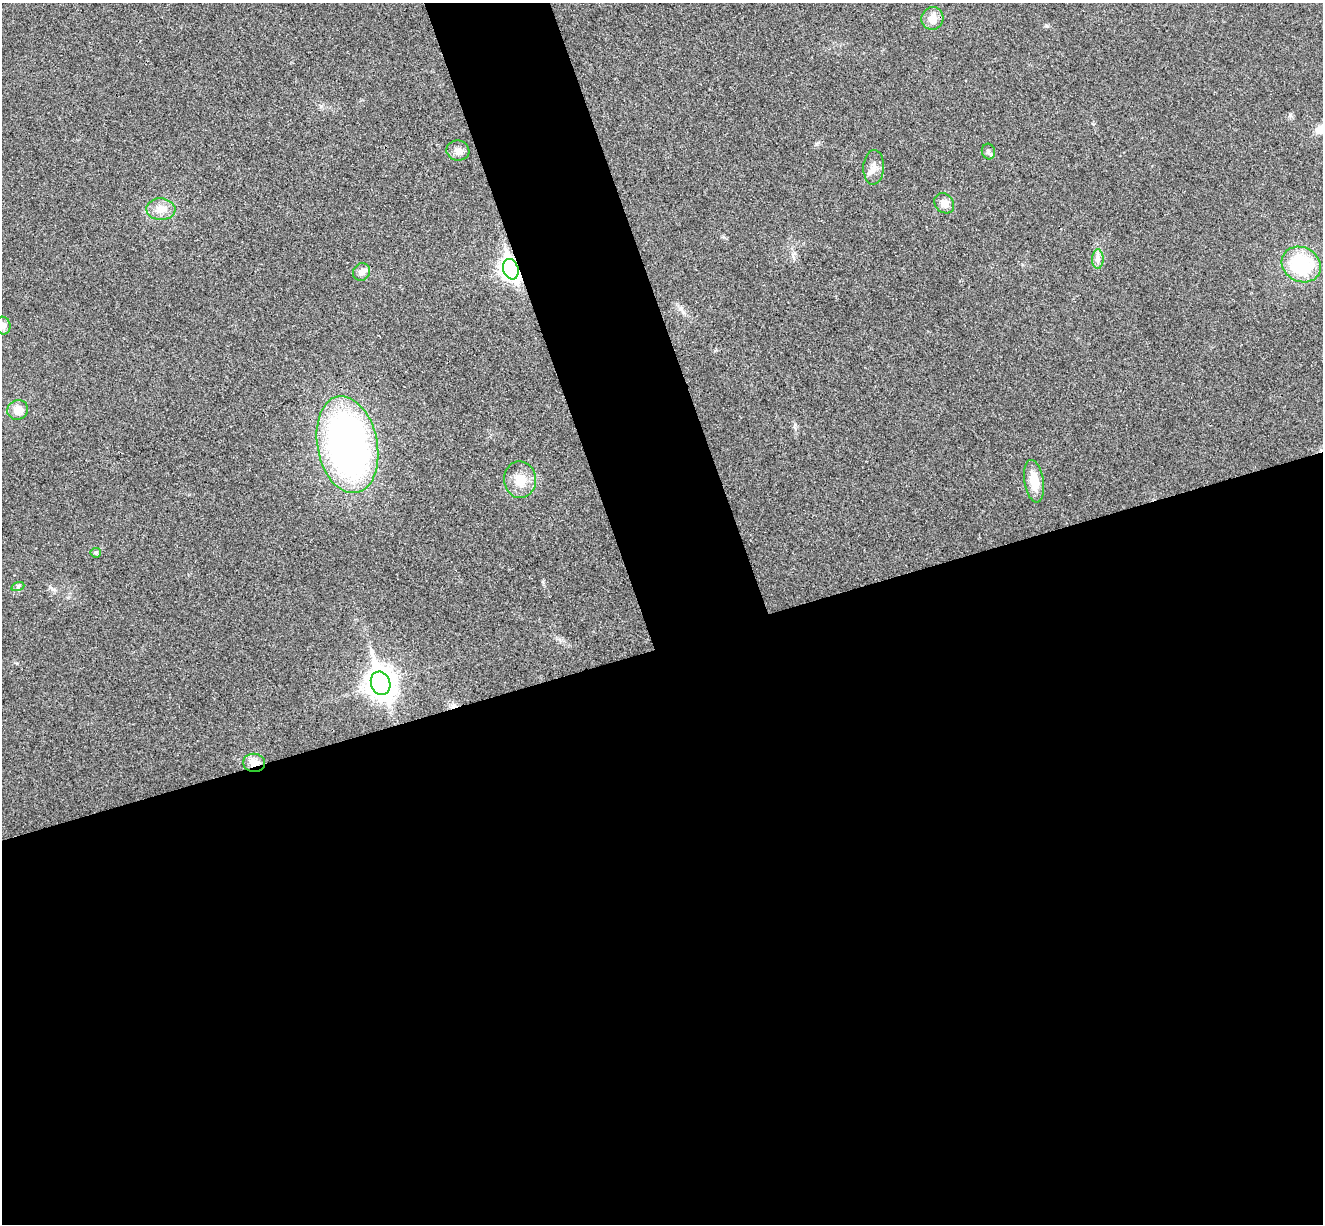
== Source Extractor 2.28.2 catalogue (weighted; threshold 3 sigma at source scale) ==
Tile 15 of 4 x 4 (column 3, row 4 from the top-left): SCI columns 2696-4016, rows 169-1390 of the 5394 x 5345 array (HDU 1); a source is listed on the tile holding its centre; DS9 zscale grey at full resolution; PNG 1325 x 1226 px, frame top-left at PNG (2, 3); each listed source drawn as its Kron ellipse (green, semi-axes under 4 px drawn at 4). Shown black and unused: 52% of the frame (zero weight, under 3 of 4 exposures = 6% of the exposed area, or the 3 px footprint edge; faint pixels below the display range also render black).
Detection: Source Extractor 2.28.2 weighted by HDU 2 'WHT'; one run over the whole footprint, this tile lists its part. Background 0.0349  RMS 0.0066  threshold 0.0298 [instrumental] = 3 sigma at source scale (4.5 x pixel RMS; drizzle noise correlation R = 1.50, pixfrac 1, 0.05/0.05 arcsec/px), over >= 5 px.
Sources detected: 20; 1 cosmic-ray / hot-pixel residue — neither listed nor drawn; the other 19 listed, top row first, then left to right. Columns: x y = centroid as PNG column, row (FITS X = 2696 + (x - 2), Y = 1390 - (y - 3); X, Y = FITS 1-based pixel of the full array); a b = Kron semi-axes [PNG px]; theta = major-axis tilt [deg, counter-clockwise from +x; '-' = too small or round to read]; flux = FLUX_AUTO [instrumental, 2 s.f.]
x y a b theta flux
932 18 11 11 - 6.6
458 151 11 10 - 4
988 151 8 6 -73 1.7
874 167 17 10 87 5.3
944 203 11 9 -48 4.7
161 209 14 11 -3 7.7
1098 259 10 5 90 2.7
1301 264 20 17 -28 48
511 269 10 7 -71 350
362 272 9 8 - 3.9
3 326 9 7 -75 3.7
18 410 10 9 - 7.3
347 445 49 30 -79 300
520 480 18 16 -87 12
1034 481 21 9 -81 12
96 553 5 5 - 0.97
18 586 7 4 19 1.2
381 683 12 9 -70 880
254 763 11 9 -6 6.9
Overlapping masked pixels (flux is a lower limit): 2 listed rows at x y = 511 269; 254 763
Isophote crosses this tile's border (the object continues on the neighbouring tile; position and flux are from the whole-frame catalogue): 1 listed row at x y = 3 326
Unlisted compact peaks at least as high as the median listed source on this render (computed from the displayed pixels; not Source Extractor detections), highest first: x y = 543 582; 795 424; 816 144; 321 106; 1047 26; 1290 115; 53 589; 17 663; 724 237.